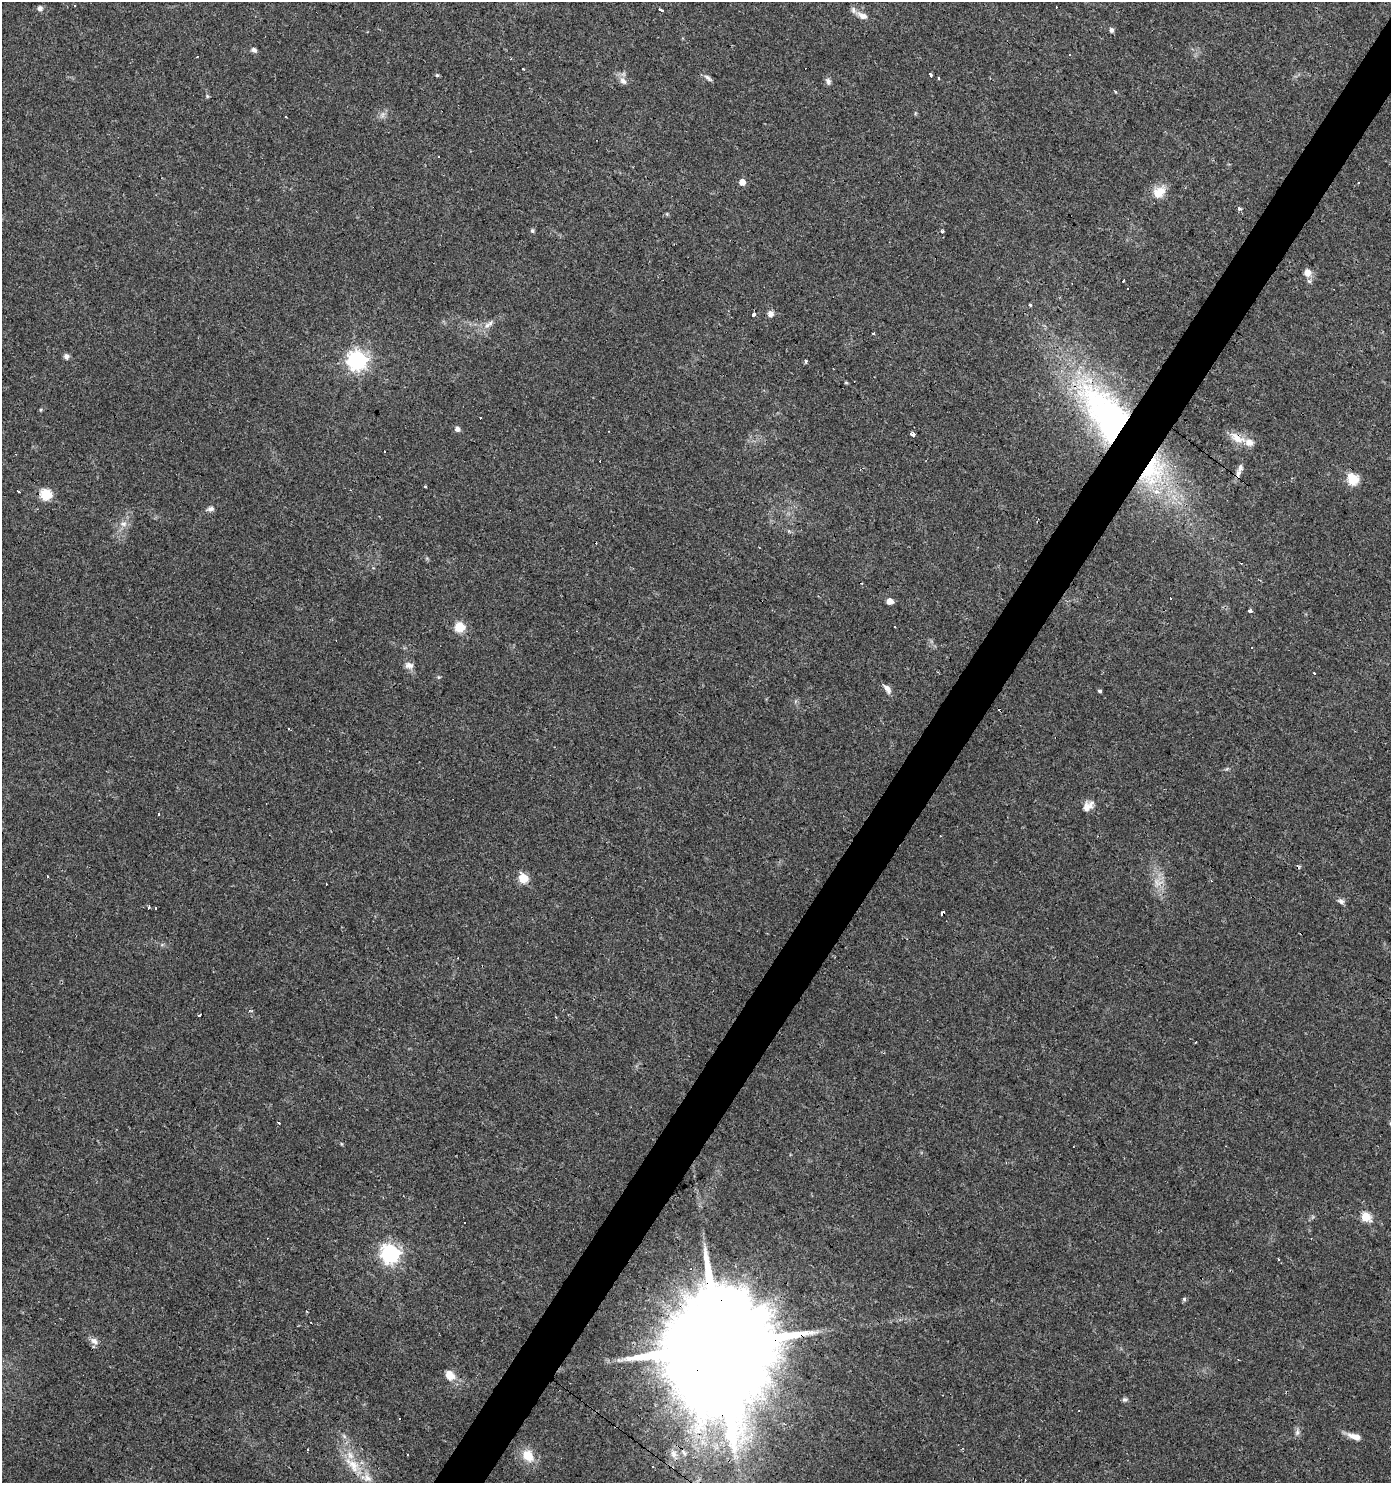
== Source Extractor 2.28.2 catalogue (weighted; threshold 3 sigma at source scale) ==
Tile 10 of 4 x 4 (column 2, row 3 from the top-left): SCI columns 1573-2961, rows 1489-2969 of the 5986 x 5932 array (HDU 1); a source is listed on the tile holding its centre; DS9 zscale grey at full resolution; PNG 1393 x 1485 px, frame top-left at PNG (2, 2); no overlay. Shown black and unused: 4% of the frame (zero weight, under 3 of 4 exposures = <1% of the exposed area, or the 3 px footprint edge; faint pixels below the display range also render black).
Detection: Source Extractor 2.28.2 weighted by HDU 2 'WHT'; one run over the whole footprint, this tile lists its part. Background 0.0318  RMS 0.0037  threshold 0.0166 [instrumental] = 3 sigma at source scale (4.5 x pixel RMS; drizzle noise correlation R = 1.50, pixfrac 1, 0.0396/0.0396 arcsec/px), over >= 5 px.
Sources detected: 114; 25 cosmic-ray / hot-pixel residue — not listed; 5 inside a brighter listed object's ellipse — not listed separately; the other 84 listed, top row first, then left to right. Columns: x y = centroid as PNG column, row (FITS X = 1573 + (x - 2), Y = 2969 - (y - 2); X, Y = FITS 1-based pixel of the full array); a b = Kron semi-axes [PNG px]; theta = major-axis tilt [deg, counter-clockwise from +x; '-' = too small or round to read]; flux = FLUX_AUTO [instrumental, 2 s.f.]
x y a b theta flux
75 5 3 3 - 1.2
40 8 7 7 - 1.1
661 10 4 3 - 9.2
863 16 13 8 -26 2.5
1111 30 5 5 - 1.1
254 50 7 5 -7 0.99
1069 54 3 3 - 0.67
523 68 3 2 - 0.53
437 75 5 4 - 0.53
930 75 4 3 - 1.2
708 78 13 5 -38 1.2
623 81 11 8 -45 2
828 81 9 6 -68 1.2
1115 91 3 3 - 0.74
207 96 5 5 - 0.49
383 115 9 4 81 1.1
286 117 3 3 - 0.6
438 157 3 2 - 0.46
742 182 5 4 - 4.1
1159 192 18 12 45 5.7
1239 208 5 4 - 1.4
532 231 6 5 - 0.66
942 231 4 4 - 0.75
1307 273 8 7 - 3.6
1123 280 3 3 - 1.7
1127 289 3 3 - 1.4
1030 305 4 3 - 0.89
754 314 3 3 - 4.8
770 314 5 5 - 3.1
487 325 14 6 37 2.2
873 333 3 2 - 0.76
66 356 6 6 - 1.4
357 360 7 7 - 190
806 361 4 3 - 0.77
846 383 5 3 - 0.35
1107 415 88 41 -53 130
457 429 5 5 - 1.7
913 434 4 3 - 18
1237 438 22 11 -26 5.2
1238 473 11 6 77 1.7
1353 479 6 5 - 30
19 492 3 3 - 1.7
46 494 6 5 - 28
210 509 10 6 21 1.3
123 524 10 6 -10 1.8
890 601 5 4 - 4.2
1250 610 4 3 - 2.1
460 627 14 12 34 5.1
895 627 3 2 - 0.63
409 665 12 9 -13 2
1314 673 3 2 - 0.84
887 689 12 6 -57 2
1100 691 5 4 - 0.55
1088 806 17 9 38 2.9
158 814 3 2 - 0.53
48 877 3 2 - 0.36
523 878 5 5 - 17
1157 882 12 7 -30 2.5
1341 901 8 6 -32 1.2
149 907 3 3 - 2.5
943 912 4 3 - 1.8
483 966 3 2 - 0.3
250 1011 4 3 - 0.4
200 1015 3 3 - 1.1
556 1017 3 2 - 0.49
279 1123 3 2 - 0.72
342 1144 5 3 - 0.35
1366 1217 5 5 - 17
390 1254 7 7 - 170
1184 1299 6 5 - 0.59
311 1322 3 2 - 0.97
94 1341 11 7 -32 2
718 1346 38 25 -44 17000
450 1375 13 10 -53 3.9
1125 1399 7 6 - 0.79
400 1419 3 3 - 1.5
1297 1432 9 6 83 1.2
344 1436 8 5 -46 0.88
1355 1437 15 7 -18 3.5
308 1449 3 3 - 1.3
674 1454 13 8 -76 2.5
528 1456 16 11 -50 6.5
354 1466 21 12 -72 7.5
367 1478 14 10 -35 3.6
Overlapping masked pixels (flux is a lower limit): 5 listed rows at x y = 1107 415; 1237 438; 943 912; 483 966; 718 1346